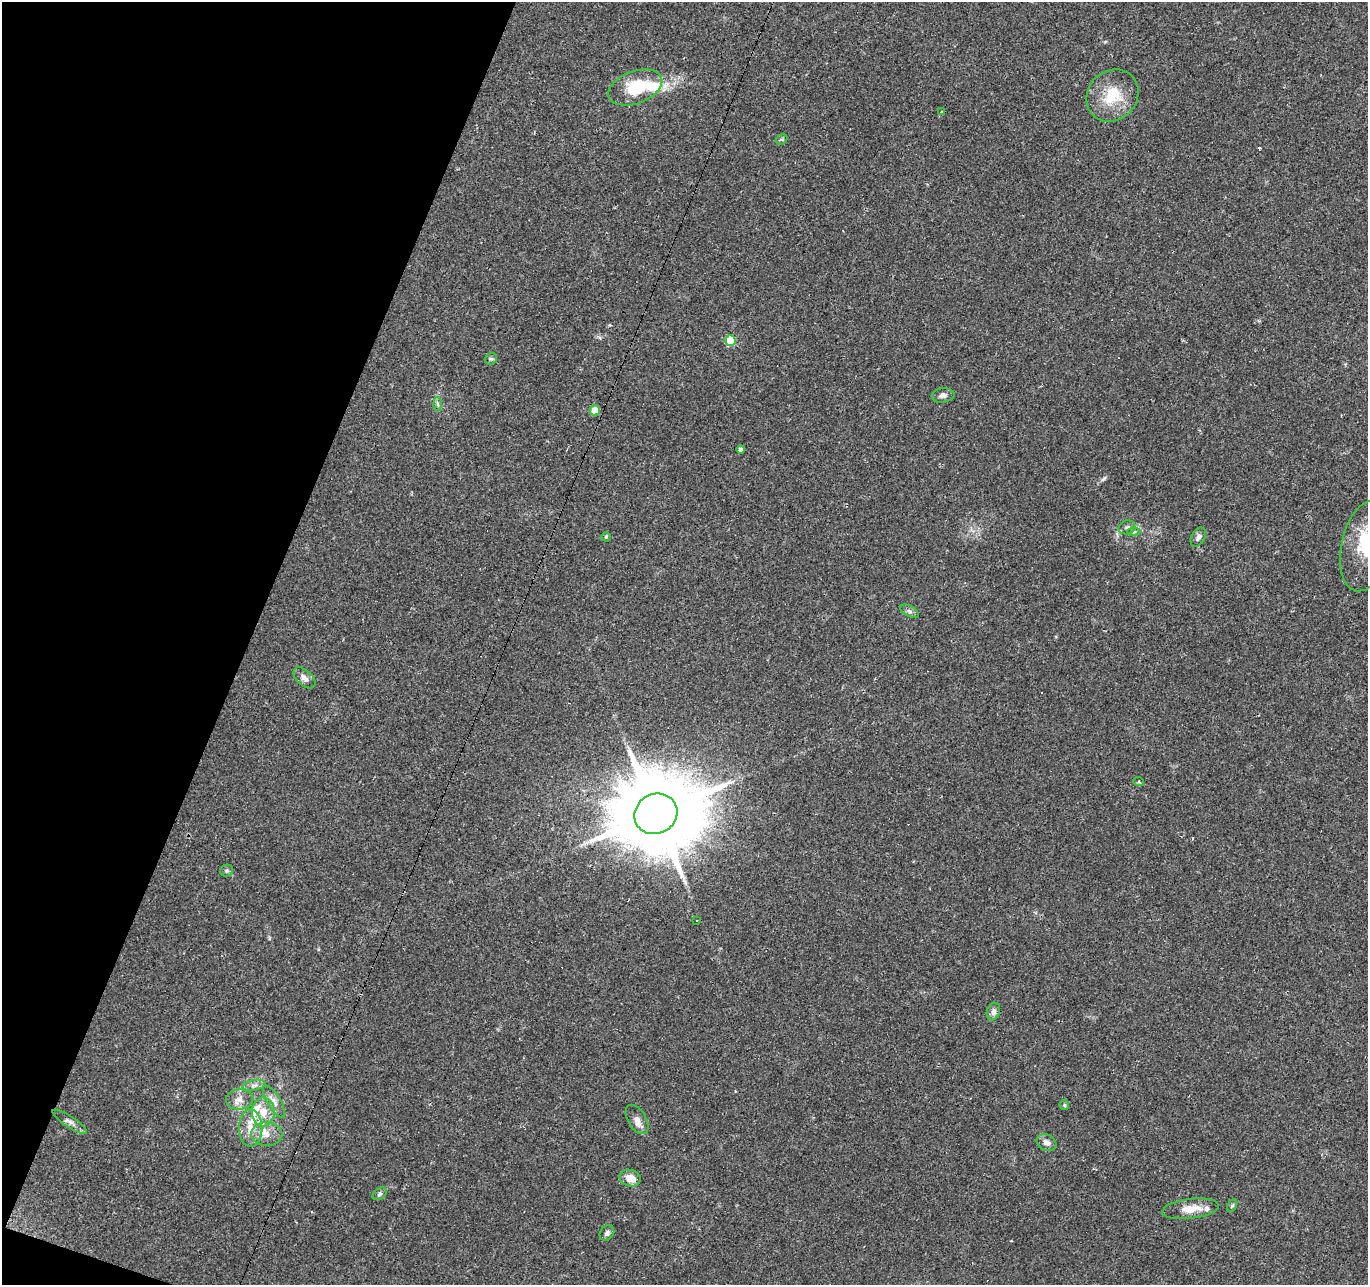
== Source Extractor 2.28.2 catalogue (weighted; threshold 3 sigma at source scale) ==
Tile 9 of 4 x 4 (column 1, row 3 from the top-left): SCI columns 1-1366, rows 1492-2774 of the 5469 x 5613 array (HDU 1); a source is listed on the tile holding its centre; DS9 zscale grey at full resolution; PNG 1370 x 1287 px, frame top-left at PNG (2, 2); each listed source drawn as its Kron ellipse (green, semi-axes under 4 px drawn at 4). Shown black and unused: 18% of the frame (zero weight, under 2 of 3 exposures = <1% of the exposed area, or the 3 px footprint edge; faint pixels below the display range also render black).
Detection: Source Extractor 2.28.2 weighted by HDU 2 'WHT'; one run over the whole footprint, this tile lists its part. Background 0.0249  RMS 0.0036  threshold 0.0161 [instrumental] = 3 sigma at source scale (4.5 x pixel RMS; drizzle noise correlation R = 1.50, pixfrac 1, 0.0396/0.0396 arcsec/px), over >= 5 px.
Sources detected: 50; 2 inside a brighter object's white glare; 6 cosmic-ray / hot-pixel residue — neither listed nor drawn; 5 inside a brighter listed object's ellipse — not listed separately; the other 37 listed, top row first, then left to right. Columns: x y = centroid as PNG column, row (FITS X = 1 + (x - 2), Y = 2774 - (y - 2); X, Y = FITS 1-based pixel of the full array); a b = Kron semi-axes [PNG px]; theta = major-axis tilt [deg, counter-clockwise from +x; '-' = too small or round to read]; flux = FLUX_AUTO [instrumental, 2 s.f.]
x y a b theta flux
635 87 28 16 20 16
1112 96 28 24 47 14
942 112 3 3 - 2.4
782 139 6 4 44 0.56
730 341 5 5 - 13
491 359 6 5 - 0.64
943 395 11 7 7 1.4
437 404 7 4 -88 0.73
595 410 5 5 - 6.2
741 449 4 4 - 1.3
1127 527 8 6 21 1.2
1134 532 6 4 0 0.62
606 537 5 5 - 0.45
1198 537 10 6 62 1.4
1366 546 46 24 77 21
909 611 10 5 -27 1
304 678 13 7 -42 2
1139 782 5 3 - 0.45
656 814 22 19 29 5700
227 871 6 6 - 0.67
697 921 3 3 - 0.54
993 1012 9 6 73 1.5
254 1085 11 5 11 1.4
239 1100 13 10 8 2.9
274 1102 18 6 -59 2.5
1064 1105 5 4 - 0.46
263 1112 14 11 89 5.3
637 1119 16 9 -59 2.6
69 1122 20 5 -33 1.7
251 1128 19 11 -90 5.6
267 1134 15 12 -3 4.3
1047 1143 10 8 -30 1.9
630 1178 11 8 -14 3.8
380 1194 8 5 39 0.67
1232 1205 7 4 62 0.55
1190 1209 29 10 7 5.4
607 1233 8 6 51 1.1
Overlapping masked pixels (flux is a lower limit): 1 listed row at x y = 656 814
Isophote crosses this tile's border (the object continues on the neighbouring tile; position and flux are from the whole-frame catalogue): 1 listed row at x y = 1366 546